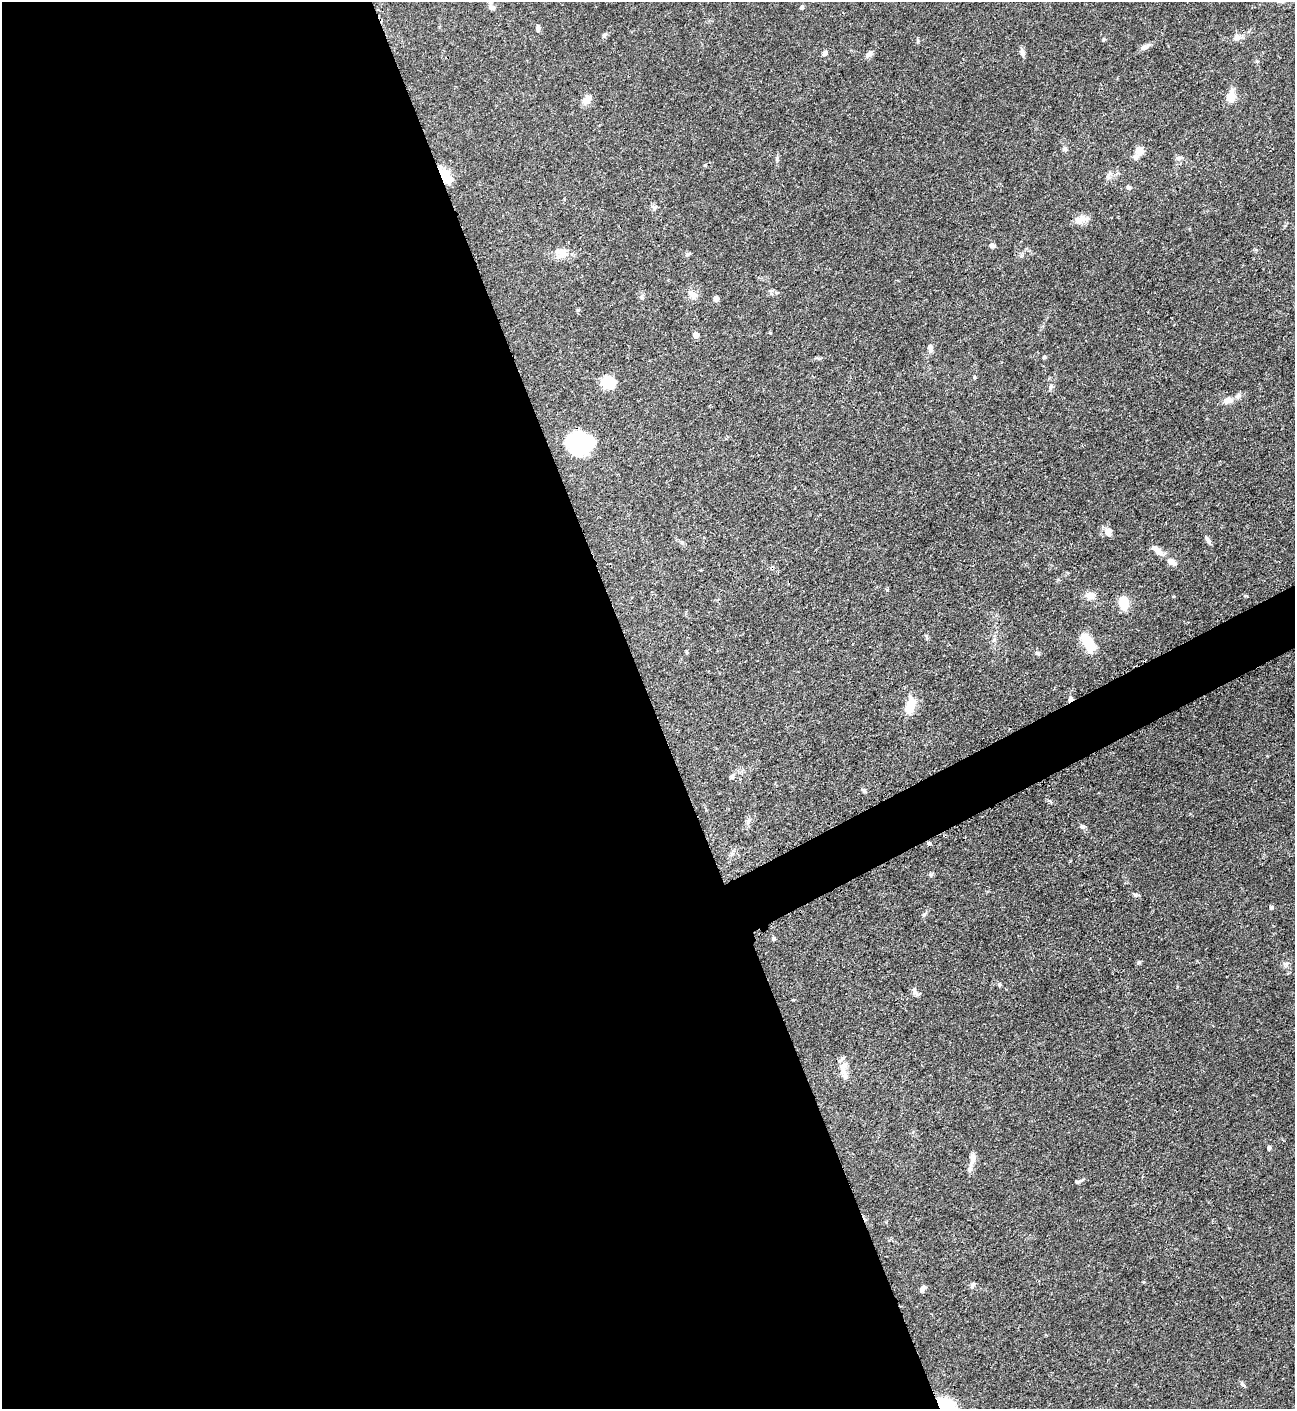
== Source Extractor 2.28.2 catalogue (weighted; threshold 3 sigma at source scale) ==
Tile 9 of 4 x 4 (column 1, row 3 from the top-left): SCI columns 295-1587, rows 1419-2825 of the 5630 x 5648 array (HDU 1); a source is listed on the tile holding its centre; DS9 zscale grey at full resolution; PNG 1297 x 1411 px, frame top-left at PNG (2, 2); no overlay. Shown black and unused: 52% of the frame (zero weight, under 3 of 4 exposures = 1% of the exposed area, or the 3 px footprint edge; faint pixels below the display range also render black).
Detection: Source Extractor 2.28.2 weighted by HDU 2 'WHT'; one run over the whole footprint, this tile lists its part. Background 0.0528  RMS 0.0031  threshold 0.0141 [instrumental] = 3 sigma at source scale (4.5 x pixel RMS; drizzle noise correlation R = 1.50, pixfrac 1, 0.05/0.05 arcsec/px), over >= 5 px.
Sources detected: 72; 2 inside a brighter object's white glare — not listed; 4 inside a brighter listed object's ellipse — not listed separately; the other 66 listed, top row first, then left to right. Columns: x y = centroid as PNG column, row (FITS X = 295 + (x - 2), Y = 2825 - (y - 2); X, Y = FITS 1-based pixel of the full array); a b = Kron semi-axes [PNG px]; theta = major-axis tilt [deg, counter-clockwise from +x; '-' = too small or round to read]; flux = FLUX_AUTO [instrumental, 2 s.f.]
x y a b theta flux
492 7 9 7 -38 1.3
802 7 5 5 - 0.48
538 29 7 5 -88 0.98
604 35 8 5 56 0.67
1237 37 11 8 37 1.8
1103 40 5 4 - 0.41
1146 46 14 6 25 1.3
1022 52 10 6 -80 1.1
824 53 6 5 - 1.1
869 54 12 6 40 1.2
1231 96 13 9 79 4.6
587 100 13 8 48 2.5
1064 148 7 5 45 0.64
1139 151 9 9 - 3.1
1178 158 8 6 -2 0.87
777 159 10 4 86 0.64
441 172 20 11 -26 4
1128 187 6 5 - 0.62
1080 219 18 9 19 2.8
992 246 6 5 - 1.2
561 252 19 13 -21 3.7
687 254 8 4 9 0.52
770 291 7 4 0 0.55
777 292 6 4 1 0.47
693 295 11 9 -39 1.8
642 297 7 4 -88 0.56
716 299 5 5 - 1.5
696 335 5 5 - 2.4
930 348 11 6 -85 1.3
1044 357 5 4 - 0.38
974 377 5 4 - 0.35
608 382 9 9 - 14
1051 386 7 6 - 0.85
1238 396 9 6 49 1
1226 401 15 8 59 1.8
578 442 24 21 31 20
1108 532 9 7 -81 2.7
1207 539 14 5 -61 0.98
1157 550 18 7 -40 2.1
1171 562 14 8 -30 2.1
1090 596 10 9 - 2.7
1245 596 6 4 -18 0.35
1123 603 13 8 -80 6.6
1088 643 21 10 -61 8.5
1070 699 7 5 57 1
910 705 18 10 76 6.1
864 791 8 5 -59 0.59
1049 801 7 4 -19 0.49
1082 827 7 6 - 0.75
929 843 5 4 - 0.48
732 854 7 5 54 0.78
931 875 6 5 - 0.51
1135 895 6 5 - 0.58
1271 907 6 5 - 0.5
774 939 5 5 - 0.51
1139 962 5 5 - 0.47
1286 964 8 5 18 0.87
999 985 6 4 -88 0.47
914 990 15 4 -61 0.96
843 1067 14 10 64 2.7
1269 1148 4 4 - 0.93
972 1160 22 7 78 2.4
1079 1181 15 4 21 0.77
972 1284 7 5 69 0.63
923 1288 8 6 47 1.2
1242 1384 9 4 -41 0.54
Overlapping masked pixels (flux is a lower limit): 3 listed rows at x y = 441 172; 1070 699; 929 843
Unlisted compact peaks at least as high as the median listed source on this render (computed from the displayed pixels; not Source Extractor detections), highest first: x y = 924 914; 887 590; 918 41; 578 310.